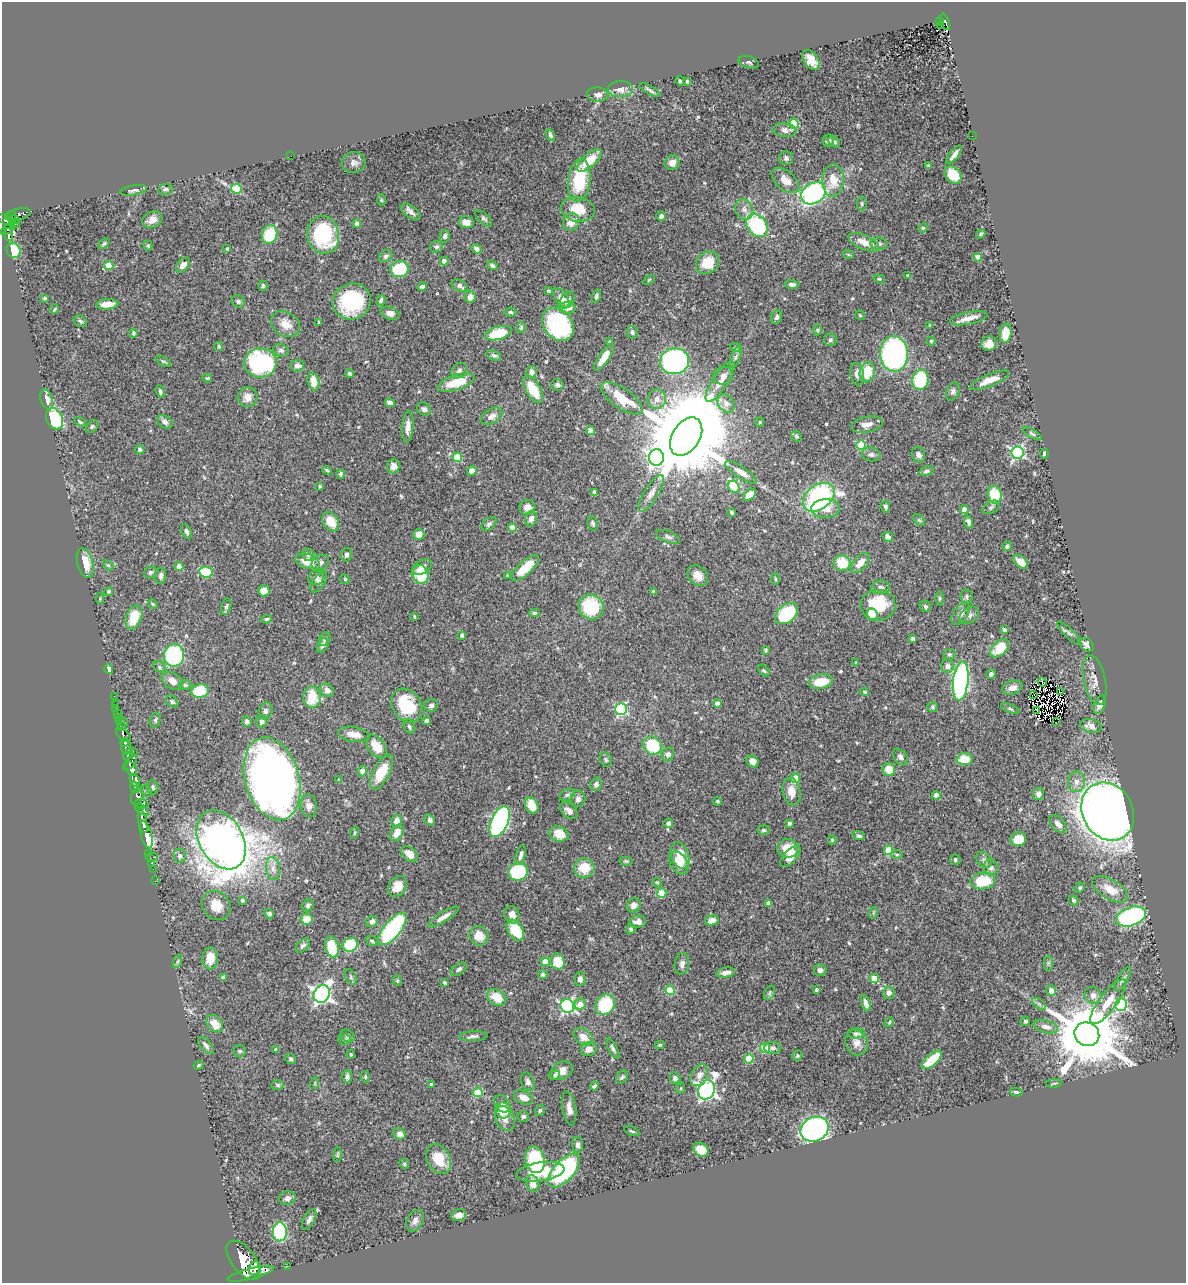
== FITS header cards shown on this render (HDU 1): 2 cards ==
NAXIS1  =                 1184
NAXIS2  =                 1281

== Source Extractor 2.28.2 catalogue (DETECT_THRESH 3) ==
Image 1184 x 1281 px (HDU 1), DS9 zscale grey, 1 PNG px = 1 image px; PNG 1188 x 1285 px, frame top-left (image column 1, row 1281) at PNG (2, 2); each listed source drawn as its Kron ellipse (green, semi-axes under 4 px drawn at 4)
Background 0.384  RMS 0.019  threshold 0.0578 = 3 sigma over >= 5 px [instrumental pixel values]
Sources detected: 554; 4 with non-positive FLUX_AUTO (blend fragments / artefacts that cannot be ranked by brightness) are neither listed nor drawn; of the other 550, the 500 brightest by FLUX_AUTO listed and drawn (50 fainter detections omitted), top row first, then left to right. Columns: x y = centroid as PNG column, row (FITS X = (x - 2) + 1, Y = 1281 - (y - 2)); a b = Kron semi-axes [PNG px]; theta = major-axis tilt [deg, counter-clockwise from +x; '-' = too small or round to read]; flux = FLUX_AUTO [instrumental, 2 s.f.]
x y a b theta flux
940 21 3 2 - 7.6
945 22 9 4 -70 72
941 26 3 2 - 5.5
811 60 11 7 -55 14
749 62 10 5 -16 2.8
680 81 5 4 - 1.8
687 81 3 3 - 2.4
621 89 12 8 0 10
650 90 12 3 -30 3.5
598 95 10 7 -4 7.2
794 124 5 5 - 60
785 130 12 6 -6 6.2
550 135 6 3 -65 2.6
972 136 2 2 - 1.6
828 141 6 5 - 5
834 142 6 5 - 2.4
954 155 11 4 53 6.4
291 156 2 2 - 6.2
786 158 7 6 - 3.5
589 160 15 6 42 30
354 163 12 10 6 6.6
672 163 7 7 - 8.7
928 166 4 3 - 3
953 175 9 7 -48 30
579 180 21 11 83 70
786 180 16 9 -41 15
833 180 16 10 89 25
165 189 7 5 7 3.5
236 189 5 5 - 60
134 190 13 5 10 4.5
813 193 13 10 31 230
382 200 6 4 -87 1.5
862 204 7 5 -90 2.2
578 209 17 12 -11 33
744 209 10 9 - 8.1
411 212 11 6 -35 5.5
18 215 13 6 17 120
10 216 5 4 - 160
661 216 5 5 - 4.8
484 218 11 5 -45 3.1
14 219 6 3 -1 140
6 220 8 4 -29 310
152 220 10 8 24 11
466 222 7 6 - 10
571 222 9 8 - 14
14 224 5 3 - 58
357 224 4 4 - 7.9
757 226 12 9 -54 120
923 228 5 4 - 1.5
8 229 8 4 36 160
270 234 9 7 72 50
981 234 5 3 - 2
9 235 6 4 -84 160
323 235 19 16 -78 99
445 236 6 5 - 3.4
864 242 16 7 -23 16
104 244 6 4 37 2.4
879 244 8 6 -2 3.4
148 246 5 4 - 2
436 247 6 5 - 2.8
227 249 3 3 - 2.5
477 249 6 4 -37 4.5
14 250 8 6 -62 59
848 254 5 3 - 1.4
386 256 7 5 35 3.5
978 257 4 4 - 16
444 261 4 4 - 10
707 263 12 10 37 28
109 265 4 4 - 29
183 265 9 5 49 7.6
492 265 6 4 -32 2.9
400 269 9 8 - 81
908 276 3 3 - 2.3
879 279 6 4 -19 1.8
649 280 6 3 37 1.4
792 285 6 4 -7 4.3
263 286 5 4 - 2.4
460 286 8 5 -27 4.6
422 287 5 4 - 3.4
549 291 3 3 - 1.9
596 296 7 4 74 2.9
470 297 6 5 - 9.4
45 298 3 3 - 1.5
561 298 11 6 -53 9.7
381 300 6 4 65 3.2
567 300 9 6 55 4.7
238 301 7 6 - 4.1
352 301 19 18 - 100
107 304 11 5 5 14
568 308 8 6 -1 10
55 309 5 3 - 1.7
511 312 6 4 -4 2.1
390 313 9 6 -17 6.9
860 315 5 5 - 1.7
777 317 7 5 69 3.5
969 318 19 6 11 10
80 321 7 5 -31 2.9
319 323 4 3 - 2.3
286 324 15 12 -32 16
558 324 18 14 -51 160
930 325 4 4 - 1.6
521 328 5 4 - 2.3
817 330 5 5 - 2
632 332 6 5 - 3.1
133 333 4 3 - 1.8
498 333 14 6 15 47
1006 333 10 6 81 19
830 340 6 6 - 3.6
931 341 4 3 - 2.2
609 342 3 3 - 3.1
989 344 7 7 - 11
219 346 5 4 - 1.9
736 347 6 4 -19 1.6
281 350 8 6 -17 4
894 354 18 14 -86 340
494 355 7 5 -22 2.9
604 357 16 5 56 22
736 357 11 4 68 3.7
163 361 8 3 -29 2.1
675 361 14 13 - 310
260 363 16 14 3 160
297 366 7 6 - 6.3
459 371 9 6 44 4.3
532 372 6 5 - 6.1
867 372 10 7 78 33
350 373 4 4 - 2.1
857 374 11 7 -82 9
723 376 10 8 23 6.1
207 378 4 3 - 1.5
920 380 10 8 80 81
989 380 21 6 22 15
313 382 9 5 -76 18
456 382 19 7 18 37
720 382 24 7 57 13
557 385 6 5 - 4
533 389 15 7 -58 38
160 391 7 4 -73 3.3
953 391 9 6 67 3.6
248 397 10 9 - 11
622 398 24 10 -34 41
47 399 10 6 -73 7.9
657 399 10 9 - 8.9
390 403 5 4 - 5.2
726 403 10 7 -53 7.6
424 409 7 6 - 3.9
492 416 12 7 32 8.6
55 419 11 8 -66 120
80 422 6 3 -34 1.7
165 422 8 6 -32 5.3
760 422 5 4 - 1.5
867 424 16 7 11 9.2
92 426 7 5 50 2.2
408 427 16 5 85 9.7
591 431 4 4 - 18
1032 434 10 4 -31 2.6
796 436 6 5 - 2
686 437 21 13 58 28000
861 445 5 4 - 53
140 449 5 4 - 3.5
1018 453 6 6 - 240
871 454 9 7 -11 4.9
1044 454 5 3 - 4
918 455 8 6 -65 4.2
457 457 5 4 - 36
656 458 8 7 - 350
393 466 7 6 - 7.8
327 470 5 3 - 1.8
472 471 5 4 - 11
926 471 7 4 16 3.7
741 472 18 5 -33 8.9
341 474 5 3 - 2.4
320 486 3 3 - 2.2
734 486 6 5 - 76
595 492 4 4 - 5.6
651 493 21 7 58 10
750 495 7 4 43 17
995 495 9 7 -77 55
819 497 17 12 37 250
885 506 6 5 - 3.4
527 507 8 7 - 8.2
991 507 9 6 30 3.7
825 509 14 9 4 16
964 509 4 4 - 15
732 512 3 3 - 3.1
531 519 7 6 - 6.7
919 520 7 4 -44 2.4
331 522 10 7 -59 23
969 522 6 4 -73 4
593 523 7 5 -76 2.5
489 524 8 5 40 3.5
512 527 4 4 - 15
186 531 8 4 -63 3.5
419 534 5 5 - 10
668 537 12 5 -21 4.1
888 537 5 4 - 4.9
1007 546 5 4 - 3.2
308 555 6 6 - 3.6
346 555 7 5 76 3.3
307 561 12 7 -14 22
320 562 9 7 33 6.1
1020 562 8 5 -40 12
85 563 15 7 -75 23
842 563 8 8 - 41
860 563 12 6 50 13
108 565 6 4 -44 1.6
179 566 4 4 - 22
422 567 10 6 29 6.8
525 568 17 7 42 30
150 572 7 5 35 2.6
206 572 7 5 -6 44
420 575 9 8 - 37
698 575 11 9 -44 12
161 576 8 5 80 4.6
507 576 3 2 - 1.4
316 578 7 7 - 5.5
345 579 5 4 - 1.5
775 579 6 3 -88 1.5
319 582 12 6 57 6.1
880 587 9 7 0 4.7
109 591 5 4 - 1.8
264 591 5 5 - 13
653 592 4 3 - 3.7
967 596 7 6 - 2.5
100 599 5 4 - 1.5
939 599 7 3 89 1.8
153 604 5 4 - 1.6
878 605 17 15 6 49
925 606 6 5 - 2.6
226 607 8 5 76 3.4
591 607 13 12 - 68
534 613 5 4 - 1.8
787 614 13 8 39 83
872 614 6 5 - 38
961 614 13 7 57 7.6
969 615 10 7 34 6.1
134 617 13 7 69 31
414 617 3 2 - 1.4
266 619 5 4 - 2.3
1004 629 4 3 - 2.2
1069 633 15 4 -44 3.7
462 635 4 4 - 3.3
325 639 7 5 67 3.2
912 639 4 3 - 4.7
1087 644 8 6 -44 5.3
322 645 7 5 65 4.8
1000 648 11 7 45 32
765 650 4 3 - 1.7
949 654 6 5 - 2.3
174 655 11 10 - 140
856 662 3 3 - 1.5
947 666 7 6 - 6
159 667 7 5 -30 2.9
109 669 5 4 - 2.8
764 671 6 4 -48 2
991 674 4 4 - 4.5
1095 680 25 10 -77 14
172 681 11 7 -32 10
961 681 20 7 84 350
821 682 12 7 11 30
1042 682 5 2 - 2
185 685 6 5 - 2.4
1012 688 11 7 17 8.3
327 690 7 6 - 7.9
200 691 9 6 13 48
865 692 4 4 - 3.5
1061 692 4 2 - 2.3
1034 695 2 2 - 1.4
114 696 2 2 - 5.5
312 697 11 9 -86 37
172 702 7 5 -41 2.6
115 704 2 2 - 3.5
717 704 4 4 - 13
431 705 7 6 - 4.6
1100 705 10 5 67 5
407 706 18 14 -56 69
932 707 5 5 - 2.2
116 708 2 2 - 5.2
621 709 6 5 - 140
1010 709 10 3 -22 1.8
1037 710 4 2 - 1.4
265 711 8 6 70 4.2
118 713 2 2 - 3.6
119 717 3 3 - 33
155 720 7 5 74 2.8
262 721 6 5 - 5.6
427 721 4 4 - 3.8
122 722 6 2 -13 9.9
247 722 5 5 - 3.6
1056 722 3 2 - 1200
121 726 4 3 - 96
1091 726 10 6 -15 10
409 727 7 5 -63 3.1
354 734 16 7 -9 13
123 735 8 5 -43 170
124 742 4 3 - 180
376 746 13 8 -52 25
652 746 10 8 -40 62
126 747 7 5 -86 470
133 751 2 2 - 10
128 754 6 3 65 300
668 754 7 6 - 4.3
900 757 9 6 -51 4.6
964 759 8 6 3 28
606 760 7 6 - 2.6
753 761 6 5 - 7.1
130 762 9 4 50 490
131 769 8 5 -68 840
889 770 7 6 - 19
362 771 5 4 - 9.9
382 772 19 8 62 40
796 778 5 4 - 17
272 779 42 27 -74 1200
135 780 7 4 -59 1500
339 780 4 3 - 2.2
1076 782 10 8 82 8.6
596 784 7 5 64 4.9
135 787 6 3 -75 230
152 787 7 6 - 3
146 791 6 5 - 2.2
791 792 14 9 -80 15
1038 794 6 5 - 6.7
567 795 8 5 29 2.9
936 795 4 4 - 10
137 797 9 6 70 380
578 799 8 7 - 5.1
718 801 4 3 - 1.7
141 803 7 4 -4 290
532 805 8 6 -63 26
309 806 11 8 -83 8.3
142 810 8 4 -36 290
569 811 10 6 -43 7.3
1108 812 30 25 -60 1700
430 820 6 4 -56 3.7
143 821 12 4 -77 800
396 821 6 5 - 9.4
500 821 16 8 66 290
668 823 5 4 - 5.2
789 823 4 3 - 3.8
1058 824 11 6 -46 7.5
764 830 6 5 - 2.7
355 833 6 3 72 1.6
397 833 9 6 60 14
146 834 14 5 -73 1000
559 834 9 7 -19 23
859 836 6 4 -18 2.9
1018 839 8 7 - 28
221 840 32 22 -60 1700
832 840 4 4 - 1.7
788 848 10 9 - 25
889 850 5 4 - 48
149 853 2 2 - 8.4
409 854 10 6 -41 12
897 854 5 3 - 1.6
521 855 10 4 75 5.4
680 855 14 8 -71 24
180 856 7 6 - 5.1
790 856 13 6 48 14
152 857 6 2 0 21
955 860 5 5 - 2.7
984 860 9 7 -46 4.4
626 861 6 4 -9 2
152 863 3 2 - 16
679 863 12 8 -59 19
273 868 12 7 -82 7.9
584 868 10 9 - 28
991 868 8 7 - 5.6
153 869 2 2 - 9.6
518 872 10 9 - 82
155 881 2 2 - 5.5
983 881 12 8 6 54
657 882 5 4 - 1.4
397 886 11 8 57 16
1080 888 5 4 - 1.9
1110 889 20 10 -30 20
662 893 5 4 - 23
242 900 4 3 - 3.1
1074 900 5 4 - 2
768 903 4 4 - 3.5
216 905 15 13 -49 24
634 905 7 6 - 8.2
308 906 6 5 - 3
873 913 6 3 72 1.4
269 914 5 4 - 3.1
512 915 9 7 -69 10
443 917 18 5 32 8.8
1131 917 16 9 19 180
307 919 6 5 - 17
712 920 7 5 13 11
372 921 6 5 - 6.3
638 922 8 6 7 6.9
392 929 19 8 50 150
631 929 5 4 - 2.7
515 930 12 7 -56 39
479 936 9 9 - 18
372 941 6 5 - 2.5
350 945 8 6 29 56
303 946 9 5 42 3.5
332 947 10 6 -78 46
210 958 11 7 88 20
178 961 7 4 71 2.3
545 962 4 4 - 18
558 962 8 7 - 31
1048 963 7 5 89 2.4
682 964 11 7 83 5.4
459 969 9 5 36 3.6
820 970 6 6 - 4.1
726 973 9 5 10 7.4
543 975 4 4 - 5.5
223 977 4 3 - 4.2
351 977 8 5 -62 2.7
874 978 4 4 - 25
580 979 6 5 - 4.8
1123 979 13 5 61 3.9
397 981 5 4 - 1.7
445 983 4 3 - 2.1
816 989 4 3 - 2.3
670 990 5 4 - 45
1051 990 5 5 - 9.7
769 993 7 5 63 2.7
889 993 6 6 - 5.4
322 994 9 7 59 540
1093 995 9 8 - 8.3
497 997 10 7 -33 25
1108 1002 27 8 53 24
866 1003 8 4 -72 5
580 1004 6 5 - 12
605 1004 11 9 47 72
1039 1004 8 4 -37 3.1
1121 1005 6 6 - 140
567 1006 7 6 - 240
1025 1021 5 4 - 2.7
889 1022 5 4 - 1.6
215 1024 10 7 -46 17
1046 1027 12 6 -16 8.3
856 1033 8 5 2 2.8
1087 1034 12 11 - 14000
347 1036 7 6 - 2.9
473 1036 14 5 2 4.7
583 1037 10 7 -36 13
344 1040 6 5 - 1.9
856 1043 13 11 -68 10
206 1045 10 5 -51 4.7
660 1045 4 4 - 1.7
613 1048 11 4 -61 3.5
765 1048 5 5 - 51
773 1048 8 6 -1 4
589 1049 8 7 - 9
276 1050 3 3 - 2.3
240 1051 6 6 - 2.5
351 1054 4 3 - 1.5
797 1056 5 4 - 2.1
291 1059 6 5 - 2.3
749 1059 5 4 - 38
932 1060 12 5 42 36
199 1065 5 4 - 1.9
562 1071 12 8 31 11
555 1075 5 4 - 3.5
699 1075 11 8 62 8.7
347 1077 7 5 88 3.4
365 1077 6 4 -83 1.8
622 1077 7 5 51 2.7
675 1078 5 5 - 4.5
528 1082 9 6 -71 4.9
315 1083 6 3 72 1.6
1054 1083 8 2 3 1.4
431 1084 3 3 - 2.2
278 1085 6 5 - 2.5
594 1086 4 3 - 3.1
681 1088 5 3 - 1.4
707 1090 10 8 67 500
478 1092 5 4 - 52
1016 1092 6 4 -11 2.6
523 1097 10 6 -25 11
502 1104 9 7 -54 5.3
569 1108 17 6 -81 9.4
503 1110 8 7 - 24
540 1110 6 4 59 2.3
523 1116 6 5 - 3.4
505 1118 13 9 -65 11
814 1129 14 12 25 410
632 1131 8 3 -24 1.6
400 1134 6 5 - 5.8
578 1145 8 5 -83 4.2
701 1150 8 6 -39 26
337 1155 7 3 89 1.6
439 1159 15 11 -62 30
535 1160 13 9 -80 99
404 1164 5 4 - 1.7
564 1171 21 10 48 190
540 1172 24 9 8 43
533 1183 8 6 -71 13
287 1198 8 7 - 5.6
459 1215 8 6 15 8.1
309 1220 11 5 60 5
415 1221 11 8 61 6.2
280 1232 9 7 90 140
243 1260 23 12 -52 3400
288 1266 2 2 - 5.2
254 1268 7 5 66 730
251 1274 24 5 15 1700
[50 fainter detections neither listed nor drawn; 4 non-positive-flux detections neither listed nor drawn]